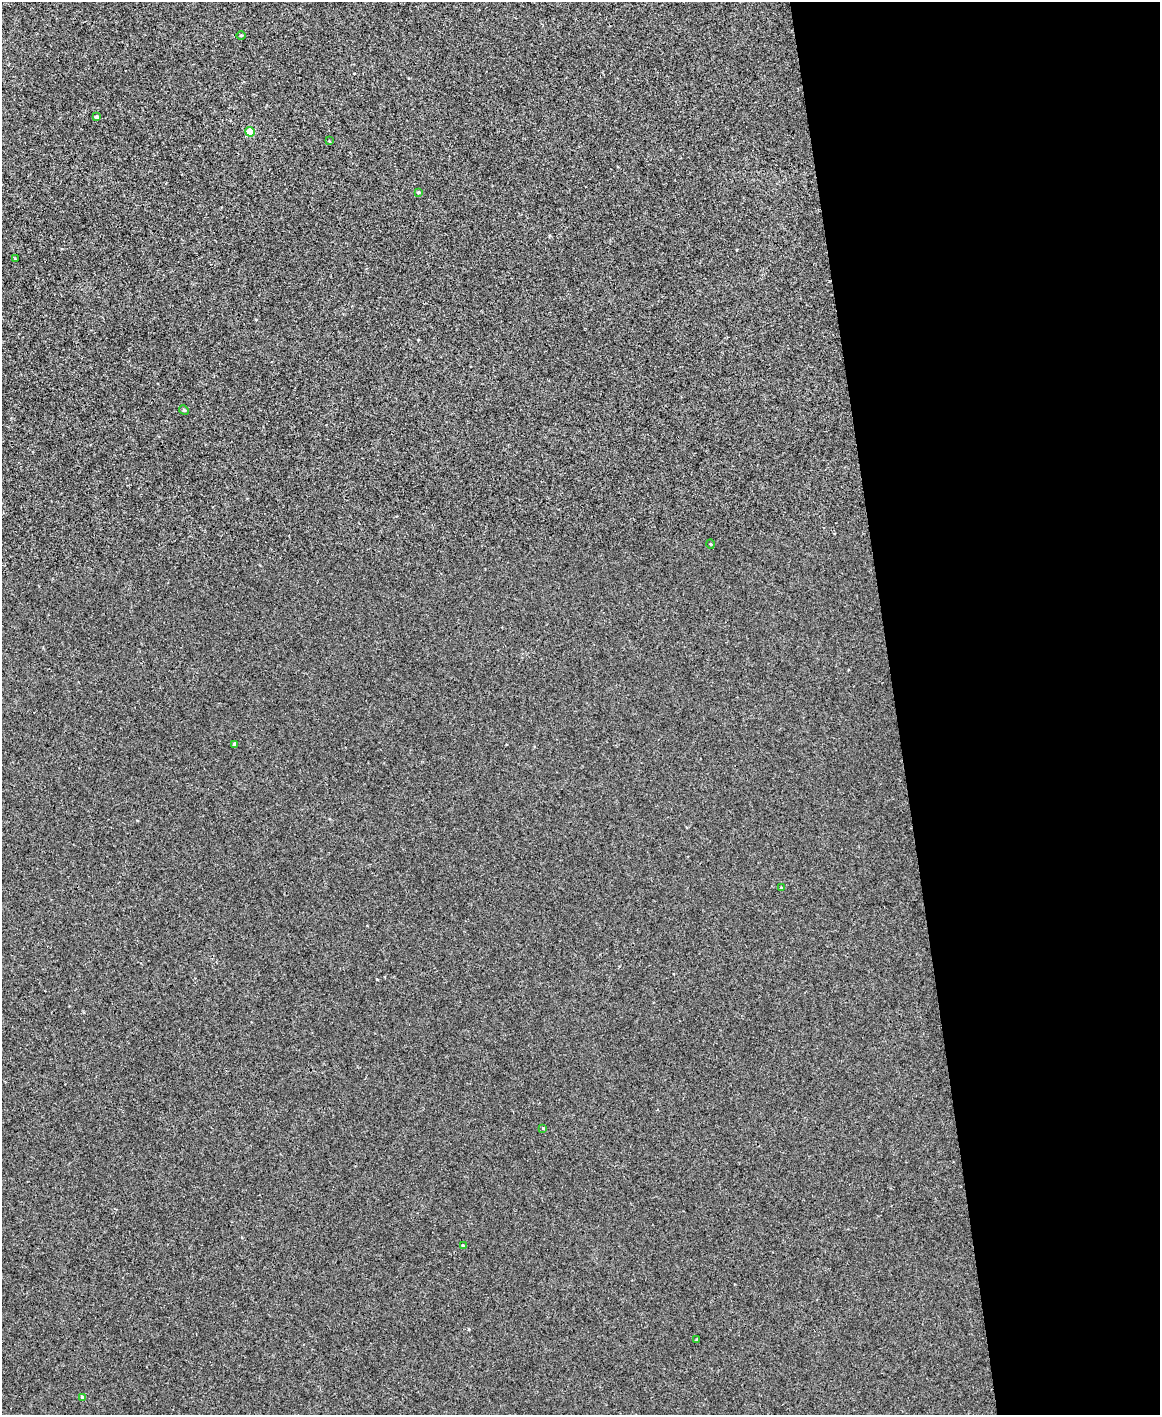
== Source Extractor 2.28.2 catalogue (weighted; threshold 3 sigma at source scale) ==
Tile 8 of 4 x 3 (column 4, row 2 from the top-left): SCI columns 3473-4630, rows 1548-2960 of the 4630 x 4614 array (HDU 1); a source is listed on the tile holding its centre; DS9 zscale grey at full resolution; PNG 1162 x 1417 px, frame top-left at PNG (2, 2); each listed source drawn as its Kron ellipse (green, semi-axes under 4 px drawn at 4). Shown black and unused: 23% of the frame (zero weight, under 3 of 4 exposures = <1% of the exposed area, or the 3 px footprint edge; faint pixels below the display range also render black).
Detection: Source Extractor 2.28.2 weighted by HDU 2 'WHT'; one run over the whole footprint, this tile lists its part. Background 0.00112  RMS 0.0035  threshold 0.0157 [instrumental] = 3 sigma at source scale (4.5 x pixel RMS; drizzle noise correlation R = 1.50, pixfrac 1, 0.05/0.05 arcsec/px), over >= 5 px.
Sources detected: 14; all 14 listed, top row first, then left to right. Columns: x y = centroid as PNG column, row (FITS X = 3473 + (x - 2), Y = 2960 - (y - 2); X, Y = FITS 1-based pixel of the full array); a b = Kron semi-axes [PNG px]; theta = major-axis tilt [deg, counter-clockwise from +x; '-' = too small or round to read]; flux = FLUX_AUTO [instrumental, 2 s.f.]
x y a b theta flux
241 35 5 3 - 0.29
96 117 4 4 - 0.86
250 132 5 4 - 9
329 141 3 3 - 0.2
418 192 4 3 - 0.36
15 259 4 3 - 0.26
184 410 5 4 - 0.4
710 544 4 3 - 0.29
234 744 4 3 - 0.78
781 888 4 4 - 0.43
543 1128 3 3 - 0.23
463 1246 3 3 - 0.61
697 1340 3 3 - 0.38
82 1397 4 3 - 0.39